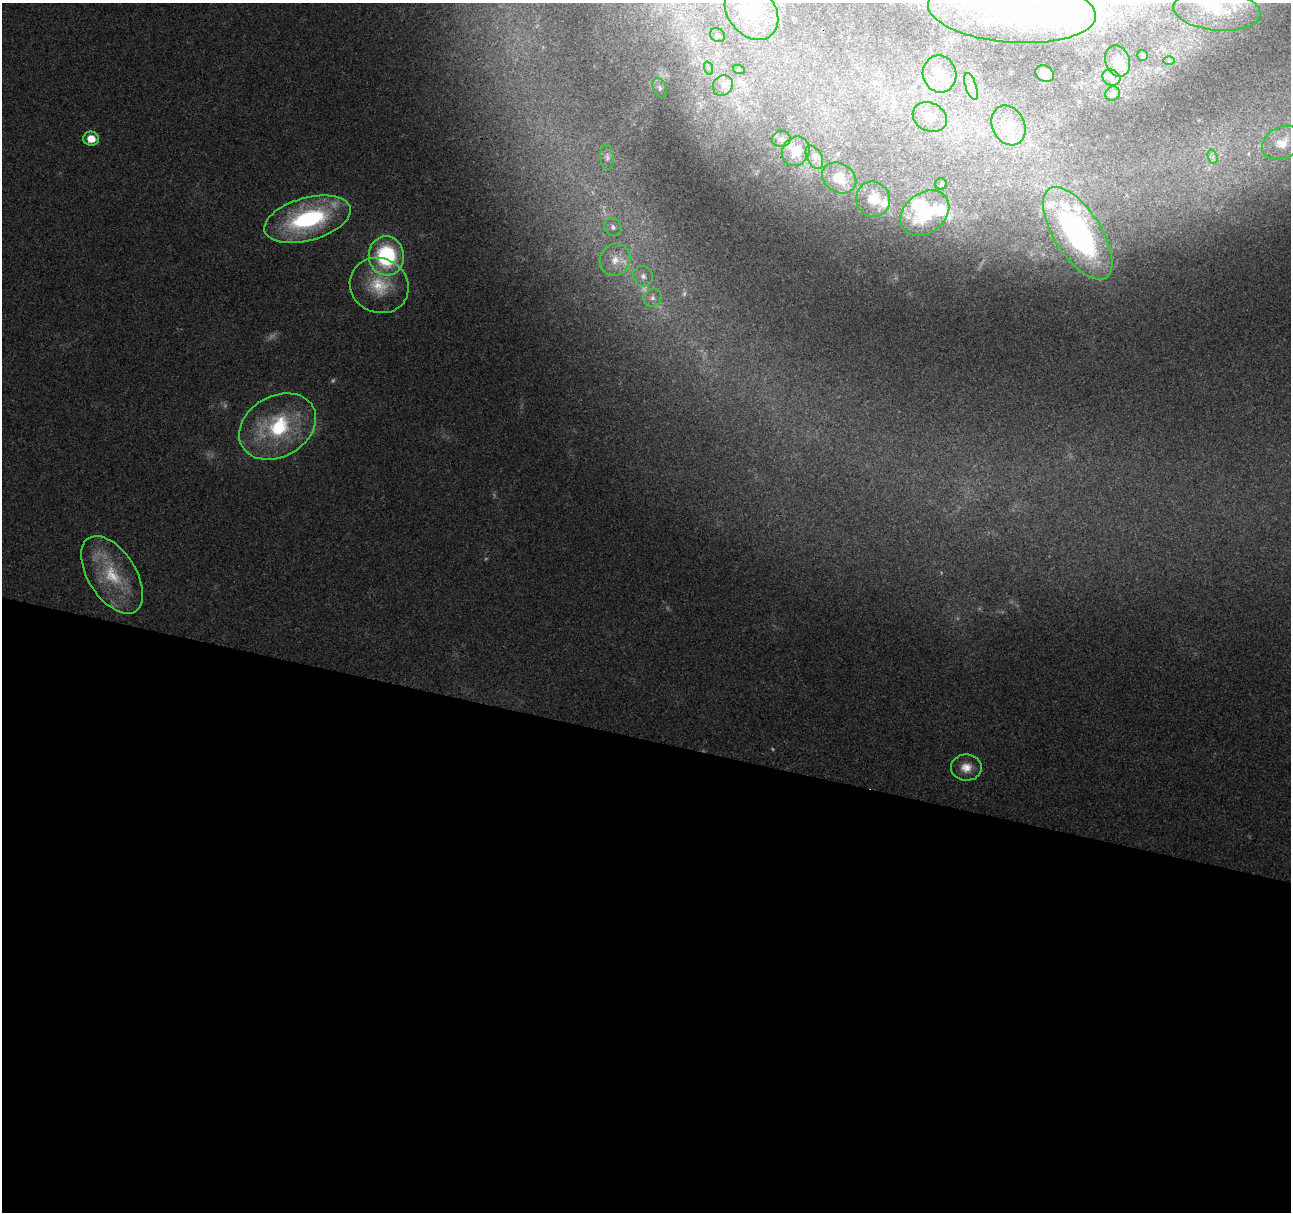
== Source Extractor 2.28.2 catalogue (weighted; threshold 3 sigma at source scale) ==
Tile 14 of 4 x 4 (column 2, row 4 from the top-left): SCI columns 1306-2594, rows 233-1442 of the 5178 x 5357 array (HDU 1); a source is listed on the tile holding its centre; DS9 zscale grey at full resolution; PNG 1293 x 1214 px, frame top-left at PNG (2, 3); each listed source drawn as its Kron ellipse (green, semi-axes under 4 px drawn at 4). Shown black and unused: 39% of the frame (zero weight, under 3 of 4 exposures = <1% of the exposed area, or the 3 px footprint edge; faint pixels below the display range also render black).
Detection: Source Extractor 2.28.2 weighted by HDU 2 'WHT'; one run over the whole footprint, this tile lists its part. Background 0.0265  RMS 0.0036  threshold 0.0164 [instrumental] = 3 sigma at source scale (4.5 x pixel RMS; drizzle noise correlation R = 1.50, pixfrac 1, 0.0396/0.0396 arcsec/px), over >= 5 px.
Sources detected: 59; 6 too faint to see at this stretch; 4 inside a brighter object's white glare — neither listed nor drawn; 9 inside a brighter listed object's ellipse — not listed separately; the other 40 listed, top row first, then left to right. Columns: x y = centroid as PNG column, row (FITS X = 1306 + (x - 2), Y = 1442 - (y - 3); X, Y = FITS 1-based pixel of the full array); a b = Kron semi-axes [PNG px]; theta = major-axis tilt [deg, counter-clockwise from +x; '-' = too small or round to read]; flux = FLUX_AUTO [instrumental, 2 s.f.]
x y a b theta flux
1012 10 84 32 -4 61
1217 10 44 20 -5 14
751 11 31 23 -52 19
717 35 8 6 -36 0.94
1142 55 5 5 - 0.76
1118 61 16 12 -69 4.7
1169 61 6 4 -1 0.6
708 68 7 4 -71 0.83
739 70 6 4 -18 0.55
940 74 18 16 -74 7
1045 74 10 7 -30 3.1
1111 77 9 7 -27 1.8
723 86 11 9 49 2.9
971 86 14 5 -71 1.9
660 88 10 7 -73 1.4
1113 94 8 7 - 1.2
930 117 18 14 -27 5.6
1008 125 21 16 -64 8.1
91 139 8 7 - 5.3
781 139 9 8 - 1.5
1282 143 21 16 30 7.3
796 151 15 13 59 4.6
607 157 13 7 -86 1.7
814 157 13 7 -62 1.8
1213 157 7 4 -72 1.3
839 178 18 14 -33 8.5
941 184 6 6 - 0.7
873 199 18 16 -66 11
925 213 27 20 38 21
308 219 44 21 16 54
613 227 9 8 - 1.6
1078 233 53 23 -57 97
386 256 20 17 -83 38
615 260 16 15 - 6.5
643 276 10 9 - 2.7
379 285 30 27 -25 16
652 298 9 8 - 2.2
278 426 41 30 30 37
112 575 43 24 -57 22
966 768 15 13 -1 4.9
Isophote crosses this tile's border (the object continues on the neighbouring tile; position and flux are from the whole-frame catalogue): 2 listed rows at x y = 1012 10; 751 11
Unlisted compact peaks at least as high as the median listed source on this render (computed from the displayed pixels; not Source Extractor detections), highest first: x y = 1199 120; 941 572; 957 618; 1158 68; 1002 612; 668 608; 1127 195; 983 260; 1126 96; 701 61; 700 103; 1248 154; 757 171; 1011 602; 693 62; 704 353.